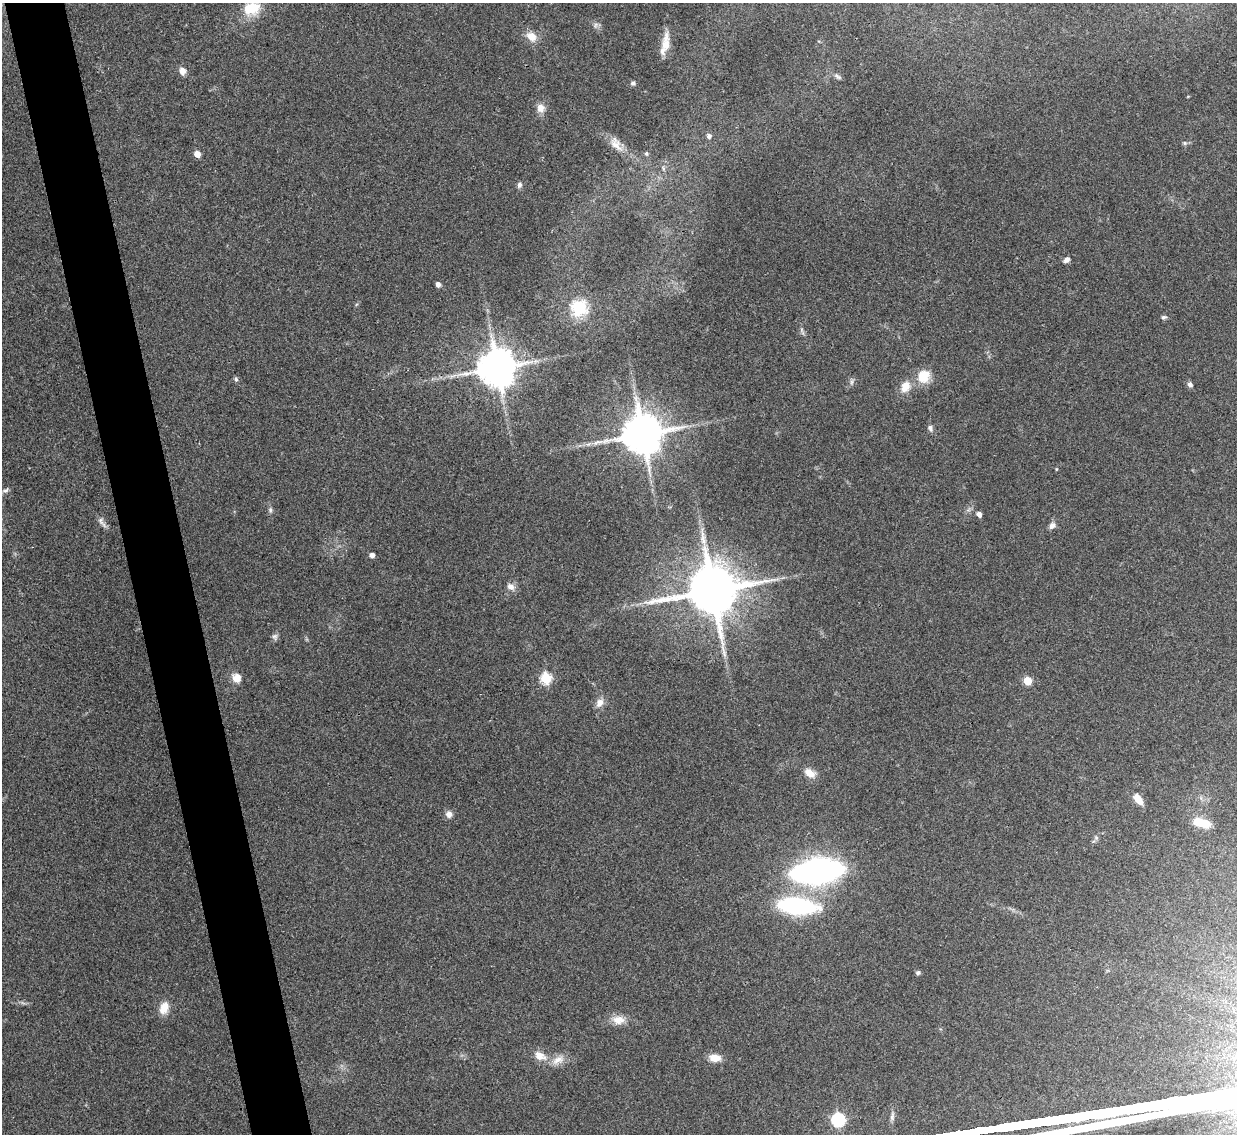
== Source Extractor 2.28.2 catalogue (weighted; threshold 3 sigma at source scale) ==
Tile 11 of 4 x 4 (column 3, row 3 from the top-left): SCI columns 2469-3703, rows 1271-2402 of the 4937 x 4921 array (HDU 1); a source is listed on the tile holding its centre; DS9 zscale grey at full resolution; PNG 1239 x 1136 px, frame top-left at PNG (2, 3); no overlay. Shown black and unused: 5% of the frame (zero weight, under 3 of 4 exposures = <1% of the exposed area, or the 3 px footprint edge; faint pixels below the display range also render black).
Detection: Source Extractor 2.28.2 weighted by HDU 2 'WHT'; one run over the whole footprint, this tile lists its part. Background 0.0961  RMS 0.0062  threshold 0.028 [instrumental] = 3 sigma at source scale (4.5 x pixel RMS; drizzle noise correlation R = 1.50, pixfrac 1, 0.05/0.05 arcsec/px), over >= 5 px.
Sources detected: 56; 1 inside a brighter object's white glare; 2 long thin detections or spike segments (spike, bleed or trail) — not listed; the other 53 listed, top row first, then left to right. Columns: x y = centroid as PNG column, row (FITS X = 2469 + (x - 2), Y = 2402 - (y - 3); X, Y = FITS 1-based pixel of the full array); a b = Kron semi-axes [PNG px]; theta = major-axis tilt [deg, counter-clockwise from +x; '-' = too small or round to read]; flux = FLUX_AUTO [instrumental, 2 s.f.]
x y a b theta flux
251 8 22 15 13 16
595 25 8 5 60 1.5
531 36 12 9 -37 7.4
666 45 32 9 86 9.3
182 71 8 7 - 4
837 76 12 5 -32 1.8
633 83 6 6 - 1.5
541 108 10 10 - 4.9
709 136 5 5 - 2.2
1185 143 6 5 - 1.1
616 145 19 12 -46 6.9
197 154 5 4 - 6.9
646 154 6 5 - 1
519 185 7 6 - 1.8
1067 260 8 5 43 2.2
438 284 5 5 - 2.4
579 308 23 23 - 22
1164 317 7 5 7 1.3
497 368 10 10 - 2000
924 376 17 15 59 11
236 379 6 5 - 1.1
852 382 7 4 89 1.3
1190 384 7 5 -50 2
905 387 15 11 67 7.2
930 428 9 6 -63 1.8
642 434 11 11 - 2200
6 490 9 5 20 1.7
270 510 7 5 -71 1.3
979 514 6 5 - 2.5
102 522 19 5 -57 2.7
1052 526 9 7 54 2.6
372 555 4 4 - 3.4
511 587 10 8 -37 3.4
713 590 15 13 10 3600
275 637 9 7 79 1.8
237 678 10 10 - 6
546 678 6 5 - 50
1027 681 5 5 - 21
600 703 10 8 60 4.6
810 773 15 9 -29 5.6
1138 799 13 7 -54 7.2
449 814 8 8 - 3.3
1201 822 19 8 -15 15
1096 838 6 6 - 1.2
817 871 36 16 7 240
797 906 31 12 -6 94
918 973 5 5 - 1.3
164 1008 16 10 72 7.7
618 1020 17 12 -2 6.9
540 1056 17 11 -27 7.1
715 1058 12 8 -5 7.2
558 1060 18 9 30 6.2
838 1120 6 6 - 90